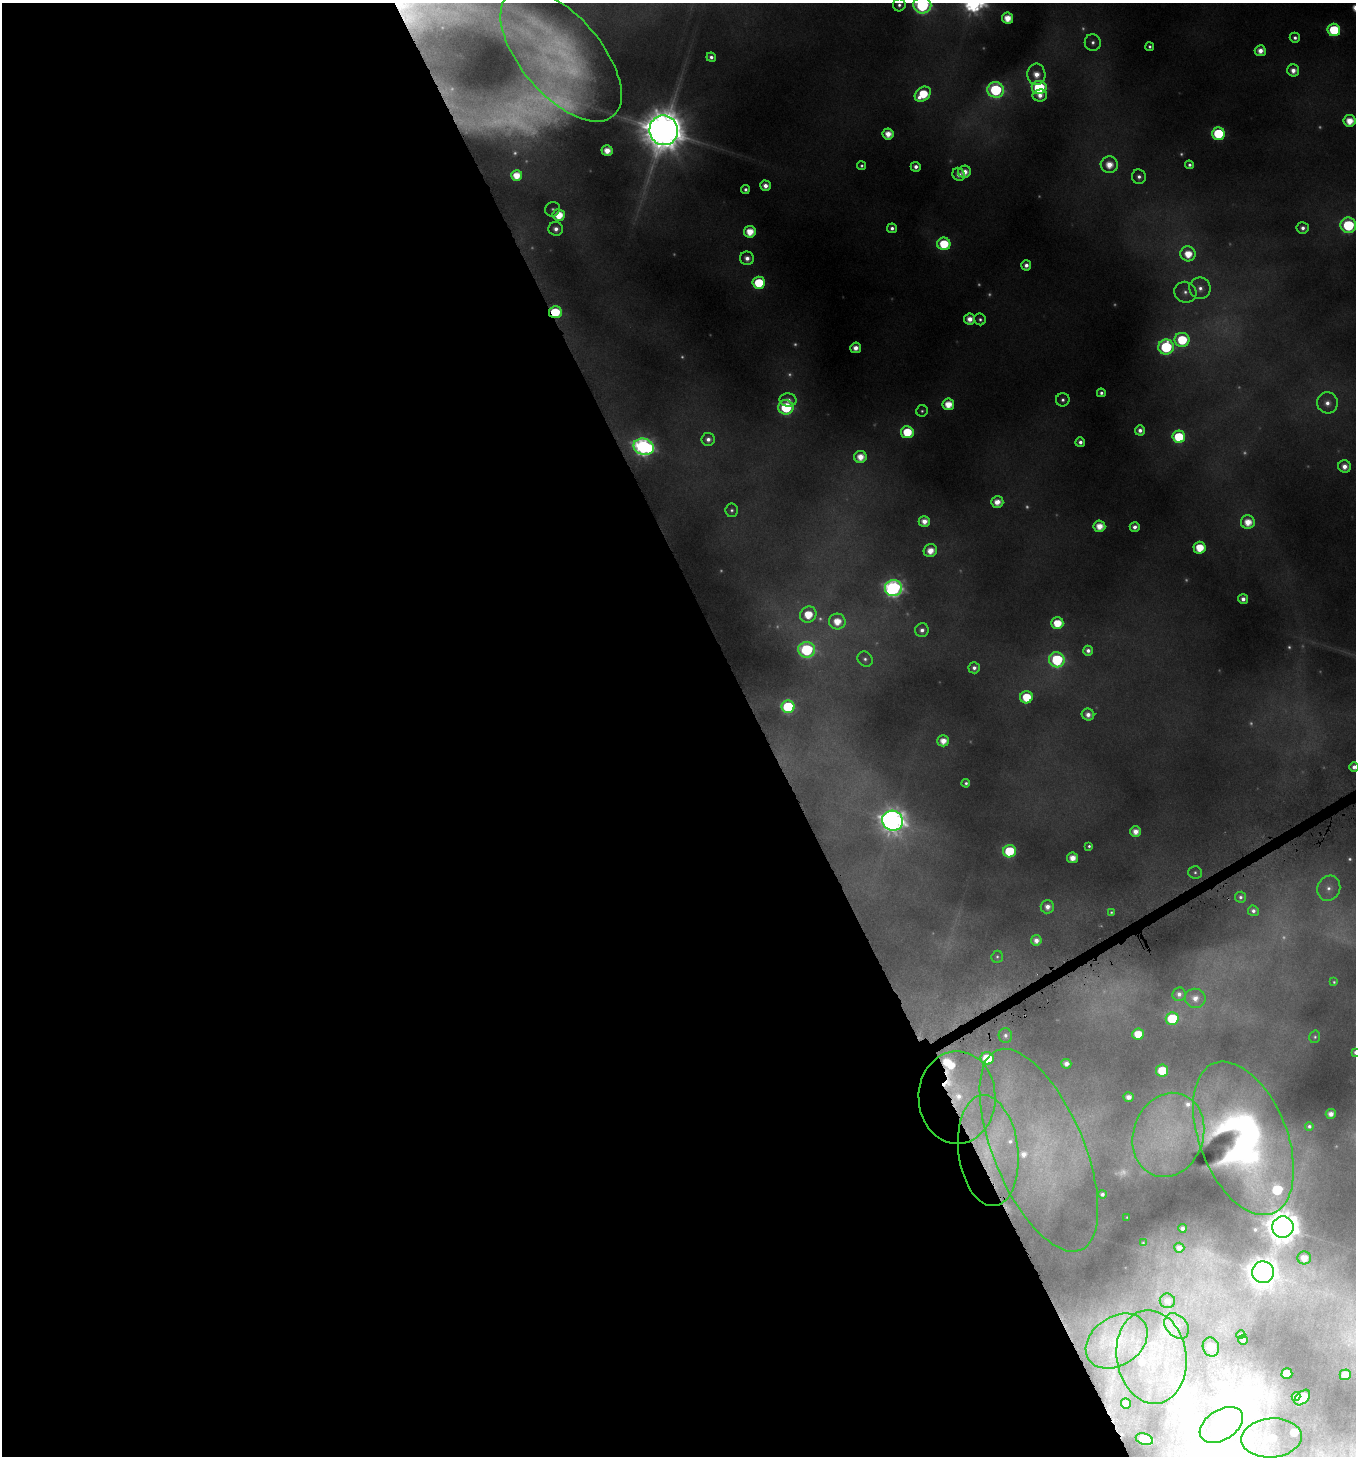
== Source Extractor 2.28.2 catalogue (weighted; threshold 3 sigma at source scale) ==
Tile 9 of 4 x 4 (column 1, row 3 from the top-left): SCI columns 191-1544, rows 1458-2911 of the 5721 x 5858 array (HDU 1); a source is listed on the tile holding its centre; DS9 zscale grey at full resolution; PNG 1358 x 1458 px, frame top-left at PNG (2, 3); each listed source drawn as its Kron ellipse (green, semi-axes under 4 px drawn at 4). Shown black and unused: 56% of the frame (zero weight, under 4 of 8 exposures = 2% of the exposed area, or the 3 px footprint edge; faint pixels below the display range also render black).
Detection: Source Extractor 2.28.2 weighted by HDU 2 'WHT'; one run over the whole footprint, this tile lists its part. Background 0.0959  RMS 0.01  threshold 0.0408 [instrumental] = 3 sigma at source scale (4.09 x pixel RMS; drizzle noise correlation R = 1.36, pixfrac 0.8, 0.0396/0.0396 arcsec/px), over >= 5 px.
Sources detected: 209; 49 too faint to see at this stretch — neither listed nor drawn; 14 inside a brighter listed object's ellipse — not listed separately; the other 146 listed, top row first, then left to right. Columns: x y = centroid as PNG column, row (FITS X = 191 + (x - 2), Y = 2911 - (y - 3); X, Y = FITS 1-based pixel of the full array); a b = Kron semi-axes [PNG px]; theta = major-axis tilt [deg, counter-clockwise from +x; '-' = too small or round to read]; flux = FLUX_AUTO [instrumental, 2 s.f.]
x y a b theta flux
899 5 6 6 - 5
922 5 9 8 - 300
1007 18 6 5 - 27
1334 30 6 6 - 100
1295 38 5 5 - 5.5
1093 42 8 8 - 6.2
1150 47 4 4 - 3
1260 51 5 5 - 16
561 55 80 40 -49 230
711 57 5 4 - 6
1293 70 6 6 - 13
1036 74 11 9 -87 20
1039 87 7 6 - 170
996 90 8 7 - 230
923 94 9 6 39 59
1040 95 7 6 - 12
1349 121 6 6 - 27
664 130 15 14 - 6000
888 134 5 5 - 21
1218 134 6 6 - 110
607 151 5 5 - 21
1109 165 8 8 - 25
1189 165 4 4 - 4.5
862 166 4 4 - 3.1
916 167 5 5 - 8.2
964 172 6 6 - 18
959 174 7 6 - 9.7
517 175 5 5 - 27
1139 177 7 7 - 6.6
765 186 5 5 - 11
745 189 4 4 - 4.3
553 209 8 7 - 3.4
559 215 6 6 - 39
1348 225 8 7 - 170
892 228 5 4 - 6.1
1303 228 6 6 - 7.4
556 229 7 7 - 9.3
750 232 6 6 - 31
944 244 6 6 - 65
1188 254 8 7 - 33
747 258 7 6 - 11
1026 265 5 5 - 8.4
759 283 6 6 - 83
1200 288 11 10 - 11
1185 292 11 10 - 9
555 312 6 6 - 75
970 319 5 5 - 16
980 319 6 5 - 3.8
1182 340 7 7 - 83
1166 347 8 7 - 180
856 348 5 5 - 14
1101 393 4 4 - 4.8
788 400 8 6 -3 8.9
1063 400 7 6 - 4.7
1327 403 10 10 - 13
948 404 6 6 - 30
786 407 7 7 - 150
922 411 6 5 - 2.7
1140 430 5 5 - 8.6
907 432 6 6 - 61
1179 437 6 6 - 95
708 439 6 6 - 8.8
1080 442 5 5 - 7.3
644 447 10 8 -14 610
860 457 6 6 - 24
1344 466 6 6 - 13
997 502 6 5 - 18
732 510 7 6 - 3.8
924 521 5 5 - 16
1248 522 7 7 - 28
1099 526 6 5 - 25
1135 527 5 5 - 8.4
1199 548 6 6 - 42
930 551 7 6 - 22
893 588 8 8 - 530
1243 599 5 5 - 9
808 615 8 7 - 41
837 621 8 8 - 30
1057 623 6 6 - 42
922 630 7 6 - 7.4
807 650 8 8 - 250
1088 651 5 5 - 8.1
865 659 8 7 - 4.6
1057 660 8 7 - 190
974 668 5 5 - 6.8
1026 697 6 6 - 51
788 707 6 6 - 160
1088 715 6 6 - 12
943 741 5 5 - 19
1354 767 4 4 - 8
966 783 4 4 - 3.3
893 821 10 10 - 1300
1135 832 5 5 - 16
1089 846 4 4 - 2.8
1009 851 6 6 - 90
1072 858 5 5 - 20
1195 872 7 6 - 3.4
1329 888 13 11 63 11
1241 897 5 5 - 4
1047 907 6 6 - 11
1253 911 5 5 - 5.6
1111 912 4 4 - 1.9
1036 940 5 5 - 11
997 957 6 5 - 2.5
1334 982 3 3 - 1.7
1179 994 7 6 - 7
1195 998 10 9 - 14
1172 1019 6 6 - 88
1138 1034 6 5 - 34
1005 1035 7 7 - 4.9
1315 1037 6 5 - 2.5
1355 1052 4 4 - 3.2
987 1058 6 6 - 56
1066 1064 5 5 - 9.6
1162 1071 6 6 - 50
957 1097 46 38 -89 120
1129 1097 5 5 - 11
1331 1114 5 5 - 11
1309 1126 4 4 - 3.3
1168 1135 43 35 71 140
1243 1138 81 43 -68 880
1039 1150 108 45 -67 190
988 1151 56 30 -83 95
1102 1194 4 4 - 4.3
1127 1217 3 2 - 0.7
1283 1227 11 10 - 3200
1182 1228 4 4 - 5.3
1143 1243 3 3 - 1.3
1179 1248 5 5 - 9
1304 1258 6 6 - 15
1263 1272 11 10 - 2100
1167 1301 8 7 - 7
1177 1326 14 10 -48 8.7
1241 1335 4 4 - 5
1243 1340 5 4 - 6.1
1117 1341 33 24 34 34
1211 1347 9 8 - 27
1151 1357 47 35 -81 63
1287 1374 5 5 - 39
1345 1375 5 5 - 23
1296 1396 4 4 - 6.3
1302 1397 9 6 44 40
1126 1404 5 5 - 8.5
1221 1425 24 15 32 150
1272 1438 30 19 5 35
1144 1439 8 5 -16 110
Overlapping masked pixels (flux is a lower limit): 6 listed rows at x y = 561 55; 555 312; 957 1097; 1243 1138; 1039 1150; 988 1151
Isophote crosses this tile's border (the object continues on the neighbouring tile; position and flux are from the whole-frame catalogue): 6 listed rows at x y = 899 5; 922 5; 561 55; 1348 225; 1354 767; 1355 1052